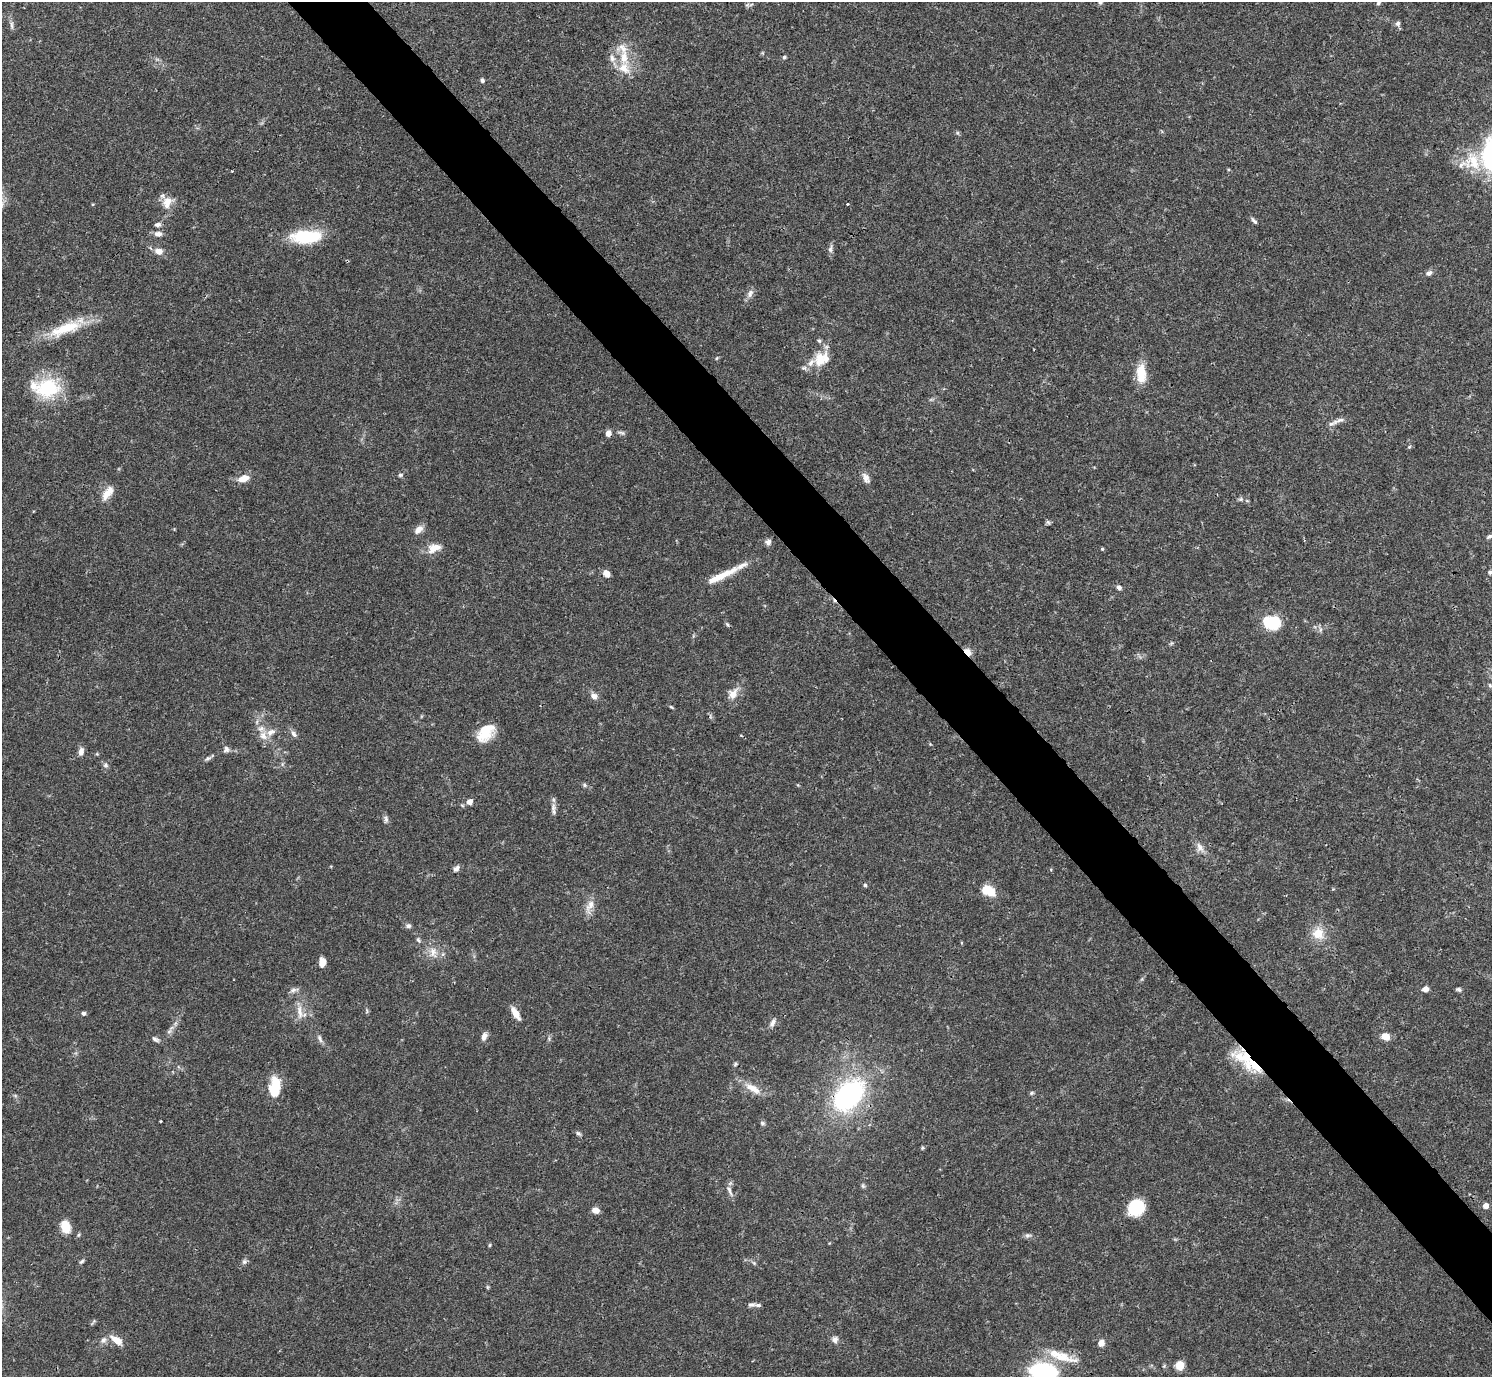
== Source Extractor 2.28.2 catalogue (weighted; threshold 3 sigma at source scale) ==
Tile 6 of 4 x 4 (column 2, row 2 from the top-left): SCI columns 1491-2980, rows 2910-4284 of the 5963 x 5960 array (HDU 1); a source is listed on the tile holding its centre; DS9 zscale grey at full resolution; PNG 1494 x 1379 px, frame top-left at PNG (2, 2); no overlay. Shown black and unused: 5% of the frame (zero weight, under 3 of 4 exposures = <1% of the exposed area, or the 3 px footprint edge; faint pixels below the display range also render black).
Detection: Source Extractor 2.28.2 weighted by HDU 2 'WHT'; one run over the whole footprint, this tile lists its part. Background 0.0406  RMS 0.0027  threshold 0.012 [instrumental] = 3 sigma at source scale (4.5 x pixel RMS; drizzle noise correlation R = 1.50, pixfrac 1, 0.05/0.05 arcsec/px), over >= 5 px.
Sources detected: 135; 3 inside a brighter object's white glare — not listed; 14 inside a brighter listed object's ellipse — not listed separately; the other 118 listed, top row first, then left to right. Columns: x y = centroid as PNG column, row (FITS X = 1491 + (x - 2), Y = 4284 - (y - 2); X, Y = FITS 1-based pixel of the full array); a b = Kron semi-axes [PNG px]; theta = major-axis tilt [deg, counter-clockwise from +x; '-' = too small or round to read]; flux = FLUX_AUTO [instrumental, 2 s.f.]
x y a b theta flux
1100 2 6 6 - 0.58
1379 2 8 5 59 0.67
747 5 6 6 - 0.51
1398 23 7 6 - 0.81
12 25 12 4 -87 0.77
624 57 24 12 -87 5.6
784 57 5 4 - 0.43
612 58 12 8 -76 1.8
482 80 5 4 - 0.69
957 133 6 4 -89 0.38
1473 162 28 22 -66 9.2
232 171 3 2 - 0.21
167 202 18 13 53 3.5
847 204 3 2 - 0.24
1254 221 9 4 -50 0.69
157 224 8 5 17 0.8
158 234 10 7 -5 1.4
306 237 35 14 3 14
830 249 12 6 82 0.93
159 251 8 6 -12 2.4
1429 273 9 6 28 0.98
750 293 12 8 67 1.3
65 328 49 14 20 11
717 358 5 3 - 0.26
820 359 23 16 63 6.2
1141 373 23 11 -88 5.7
47 388 35 25 10 15
1333 423 20 5 23 1.4
608 433 7 6 - 1.4
621 433 12 4 -12 0.68
1409 447 5 4 - 0.32
400 475 6 5 - 0.55
244 478 15 8 16 2.8
866 478 15 7 -64 1.5
108 493 21 9 54 3
1241 499 7 5 12 0.53
1048 522 8 5 -53 0.45
419 529 12 7 42 1.8
1489 537 6 4 32 0.54
768 542 8 7 - 1.1
434 548 20 11 19 3.2
1102 549 4 3 - 0.34
1490 572 5 5 - 0.49
606 573 7 6 - 2
721 576 46 8 26 5.9
1119 587 6 5 - 0.88
1275 622 21 16 59 6.5
727 624 6 4 -71 0.4
1320 630 8 4 89 0.58
1171 643 6 4 59 0.36
967 652 9 6 -46 2.2
1490 685 6 4 -68 0.4
733 694 16 11 59 2.9
594 696 10 8 -43 1.3
671 707 7 3 -36 0.35
485 732 21 13 49 7.4
294 734 12 6 -57 1
263 735 14 11 -68 2.6
226 749 8 8 - 0.87
81 752 9 6 81 1.5
97 754 5 4 - 0.27
208 758 9 6 31 0.7
105 765 8 7 - 0.74
585 785 6 5 - 0.45
469 802 5 5 - 1.9
553 809 18 6 -89 1.3
386 819 10 6 -82 0.79
1200 847 15 9 -65 1.9
456 869 9 6 49 0.98
865 885 4 4 - 0.4
988 890 17 11 -30 4.9
590 906 22 9 67 2.6
408 926 7 6 - 0.8
1318 933 15 13 -56 4.6
418 940 8 5 -58 0.58
433 952 16 12 -86 3
322 962 8 6 89 2.8
1425 989 7 6 - 1.2
1458 989 6 4 -13 0.57
300 1012 24 7 -82 2.8
83 1013 5 4 - 0.57
515 1013 18 7 -58 2.5
773 1023 12 6 64 1.1
169 1031 10 6 57 0.9
484 1036 10 7 72 1.3
1386 1036 8 6 -19 3.2
320 1038 13 5 -62 0.91
155 1039 10 5 -37 0.75
735 1064 6 4 25 0.39
1254 1065 29 19 -21 9.6
276 1084 18 10 -77 5.1
752 1088 23 8 -32 3.7
1031 1093 6 4 27 0.42
15 1095 6 4 -19 0.38
849 1095 27 17 47 54
161 1121 3 3 - 0.31
762 1123 7 5 -16 0.53
578 1133 8 5 -30 0.54
922 1148 5 4 - 0.37
863 1186 7 5 -65 0.47
729 1190 17 5 -69 1.2
1486 1206 5 4 - 2.2
1136 1208 16 14 43 11
595 1210 7 6 - 1.9
66 1227 11 8 -75 5.5
1028 1235 9 6 10 0.74
490 1245 5 3 - 0.3
82 1261 8 4 41 0.48
244 1262 8 6 58 0.69
754 1263 7 4 -71 0.41
751 1305 10 6 4 0.83
835 1339 8 8 - 1.2
104 1340 9 7 58 1.1
116 1340 17 8 -33 2.8
1101 1343 8 7 - 1.5
1060 1356 37 12 -18 7.2
1180 1365 7 7 - 4.5
1043 1371 20 12 -6 37
Overlapping masked pixels (flux is a lower limit): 4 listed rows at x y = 608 433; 967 652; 1254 1065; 1060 1356
Isophote crosses this tile's border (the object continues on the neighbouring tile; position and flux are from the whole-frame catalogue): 3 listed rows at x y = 1100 2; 1379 2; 1043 1371